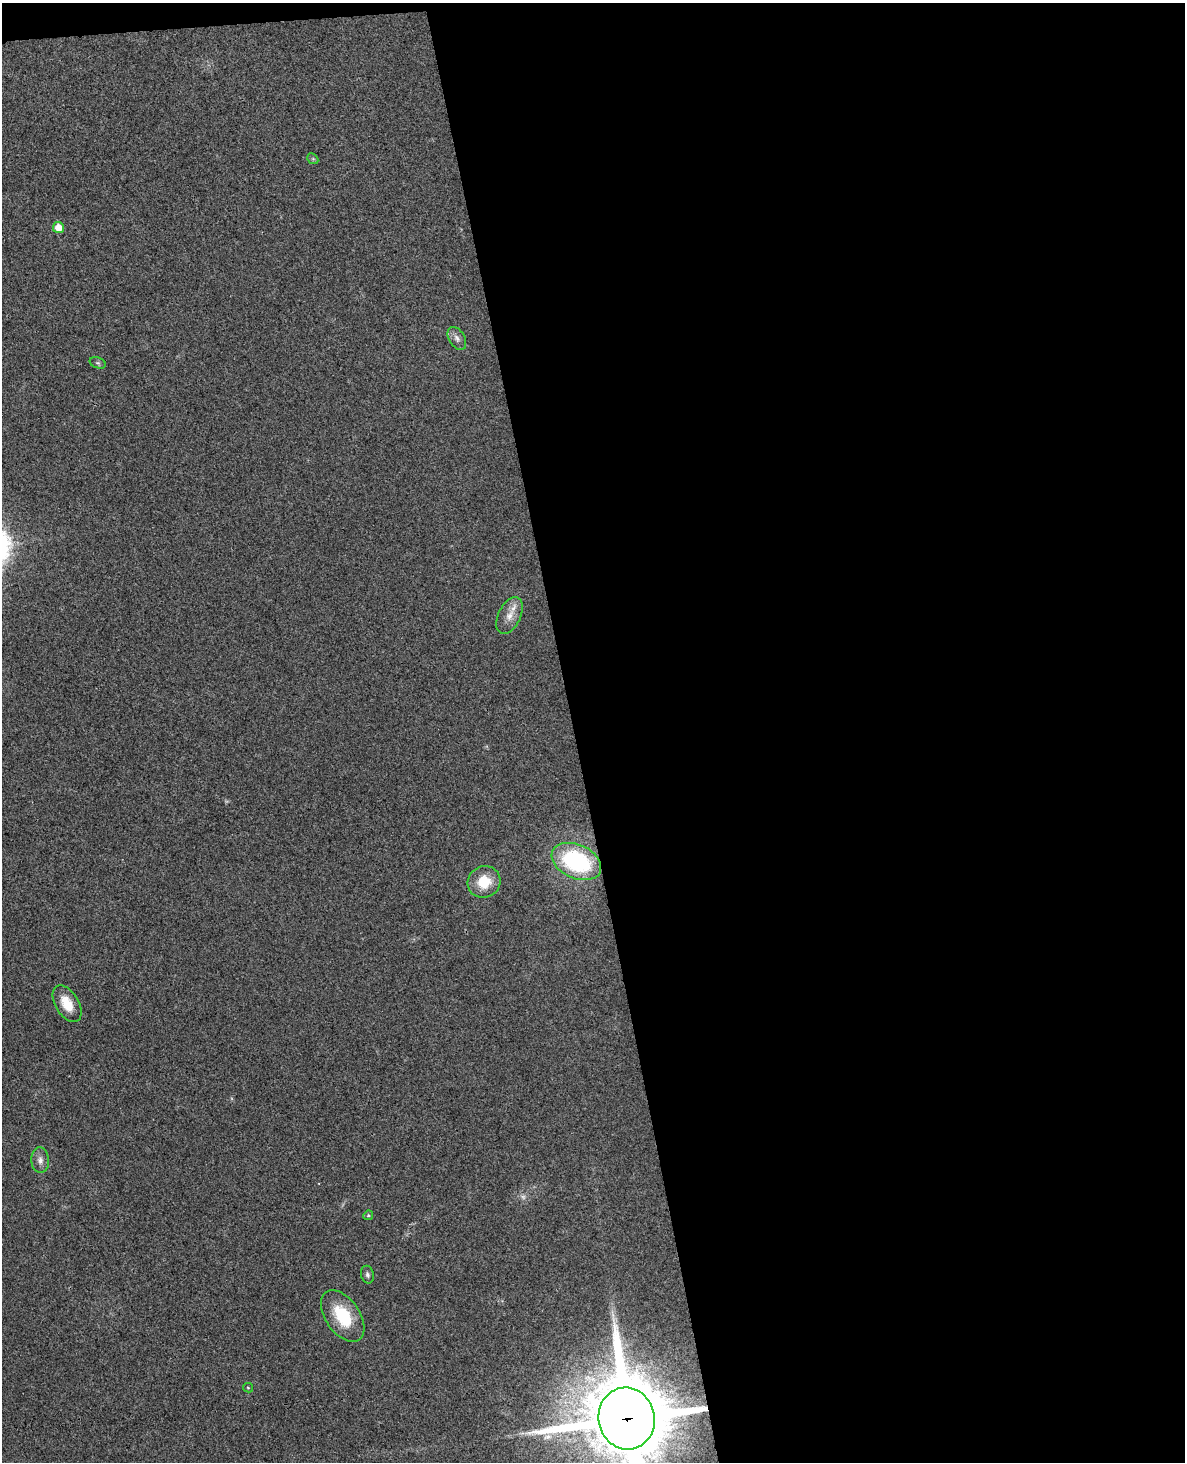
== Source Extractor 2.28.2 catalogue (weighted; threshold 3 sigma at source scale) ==
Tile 4 of 4 x 3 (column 4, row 1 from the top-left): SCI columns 3605-4787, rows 3067-4526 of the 4844 x 4780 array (HDU 1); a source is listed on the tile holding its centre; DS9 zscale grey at full resolution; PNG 1187 x 1464 px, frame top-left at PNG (2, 3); each listed source drawn as its Kron ellipse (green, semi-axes under 4 px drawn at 4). Shown black and unused: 52% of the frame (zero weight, under 3 of 4 exposures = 6% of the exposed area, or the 3 px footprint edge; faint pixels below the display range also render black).
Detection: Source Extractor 2.28.2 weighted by HDU 2 'WHT'; one run over the whole footprint, this tile lists its part. Background 0.0217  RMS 0.0058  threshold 0.0262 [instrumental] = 3 sigma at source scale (4.5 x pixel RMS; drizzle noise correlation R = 1.50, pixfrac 1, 0.05/0.05 arcsec/px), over >= 5 px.
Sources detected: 16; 1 too faint to see at this stretch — neither listed nor drawn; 1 inside a brighter listed object's ellipse — not listed separately; the other 14 listed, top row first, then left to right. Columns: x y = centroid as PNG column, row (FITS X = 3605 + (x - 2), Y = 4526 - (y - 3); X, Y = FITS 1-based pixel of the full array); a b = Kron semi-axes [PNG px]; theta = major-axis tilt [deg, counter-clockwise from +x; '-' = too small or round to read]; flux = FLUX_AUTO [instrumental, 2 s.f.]
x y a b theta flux
313 159 6 4 -43 0.81
58 227 5 5 - 9.2
457 338 12 8 -59 3
98 363 8 5 -19 1.2
509 615 20 11 65 6.6
576 861 26 17 -24 65
484 882 17 15 26 15
67 1004 20 11 -59 12
40 1160 13 8 -86 3.5
368 1215 5 4 - 0.84
367 1275 9 6 -77 1.6
343 1316 29 17 -55 25
248 1388 5 4 - 0.68
627 1418 31 28 -78 7600
Overlapping masked pixels (flux is a lower limit): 1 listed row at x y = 627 1418
Isophote crosses this tile's border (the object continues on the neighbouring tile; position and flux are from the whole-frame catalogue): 1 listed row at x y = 627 1418